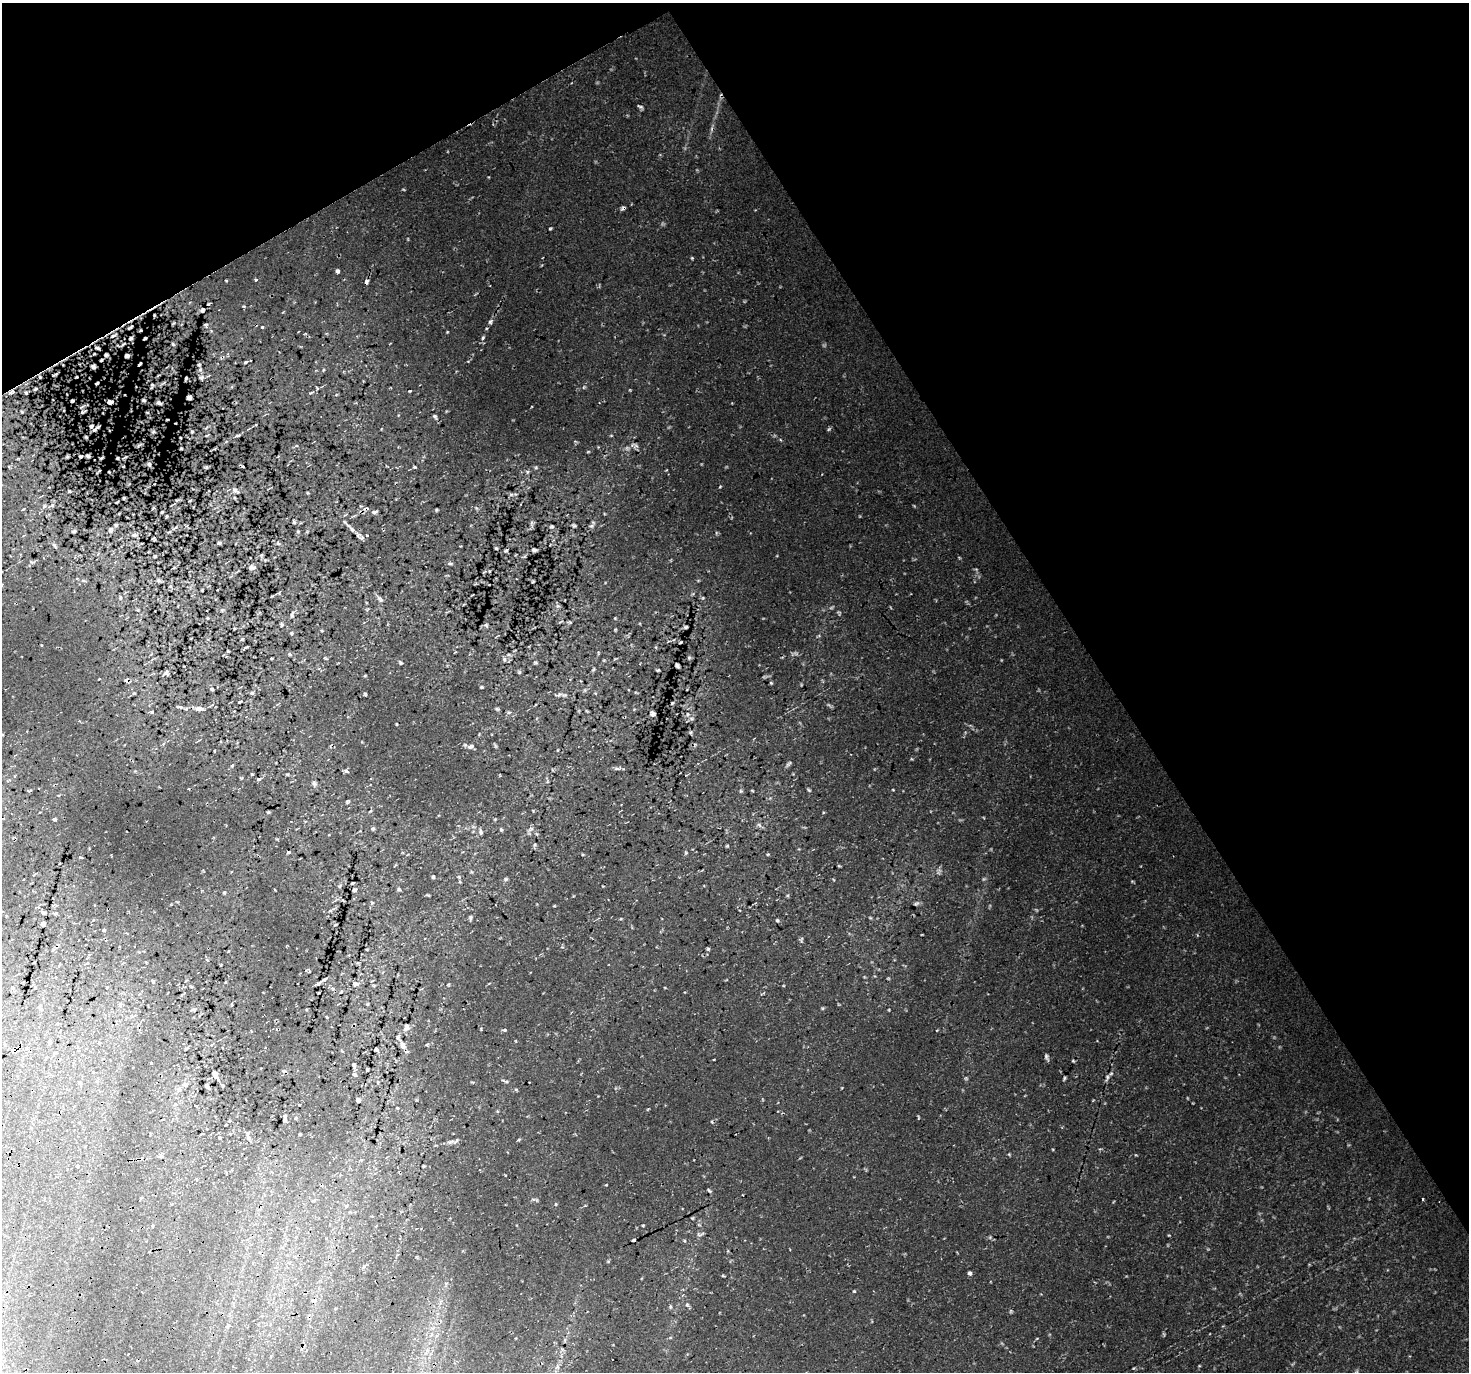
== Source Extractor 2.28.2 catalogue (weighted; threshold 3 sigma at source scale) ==
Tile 3 of 4 x 4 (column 3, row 1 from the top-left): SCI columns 2974-4440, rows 4310-5679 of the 5943 x 5816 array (HDU 1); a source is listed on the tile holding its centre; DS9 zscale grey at full resolution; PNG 1471 x 1374 px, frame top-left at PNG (2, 3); no overlay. Shown black and unused: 32% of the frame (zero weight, under 2 of 3 exposures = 3% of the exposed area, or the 3 px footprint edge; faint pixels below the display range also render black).
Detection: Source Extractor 2.28.2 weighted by HDU 2 'WHT'; one run over the whole footprint, this tile lists its part. Background 0.0633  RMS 0.015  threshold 0.0661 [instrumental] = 3 sigma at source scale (4.5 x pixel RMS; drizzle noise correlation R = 1.50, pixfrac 1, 0.0396/0.0396 arcsec/px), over >= 5 px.
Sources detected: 232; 28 cosmic-ray / hot-pixel residue — not listed; the other 204 listed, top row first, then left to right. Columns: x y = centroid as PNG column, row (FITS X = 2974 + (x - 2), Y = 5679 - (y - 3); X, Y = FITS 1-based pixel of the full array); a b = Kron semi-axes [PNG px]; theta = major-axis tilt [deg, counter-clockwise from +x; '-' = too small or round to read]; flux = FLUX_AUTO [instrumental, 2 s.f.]
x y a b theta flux
640 107 8 4 -25 2.6
550 229 5 3 - 1.4
692 258 5 3 - 1.5
337 271 5 4 - 2.7
256 280 4 3 - 2.2
366 282 6 5 - 3.4
202 310 6 5 - 2.7
490 322 7 5 74 3.1
206 325 7 4 89 2.1
130 327 5 2 - 2.1
262 327 3 3 - 1.4
447 332 4 3 - 1
483 337 6 4 72 2.5
131 338 5 3 - 2.2
173 344 6 3 -45 1.6
97 348 6 3 -19 2.3
106 355 5 5 - 2.8
127 356 4 3 - 3.1
245 362 5 3 - 2
199 365 4 4 - 1.6
93 367 5 4 - 3.5
323 370 5 3 - 1.3
55 375 8 2 35 2.1
40 377 5 4 - 1.9
201 377 7 6 - 3.7
35 389 5 3 - 2.1
11 392 9 6 23 4.2
26 393 4 3 - 1.7
189 397 5 4 - 3.6
143 400 5 3 - 1.7
110 402 6 4 -6 3.7
159 403 5 3 - 3.1
22 412 4 3 - 1.4
435 416 6 4 -40 2.3
91 426 5 5 - 3
96 428 10 3 37 4.4
828 429 6 4 47 2
153 432 5 4 - 1.8
192 432 3 2 - 1.6
237 436 6 3 2 2.2
611 436 5 3 - 1.2
86 437 4 3 - 1.7
780 440 4 4 - 1.7
636 445 9 4 -36 4
181 448 3 2 - 1.2
588 452 5 3 - 1.3
88 456 5 4 - 2.5
67 457 5 3 - 1.6
149 464 5 5 - 2.7
414 467 4 3 - 1.3
99 471 5 3 - 1.5
527 472 6 4 71 2.1
69 491 3 3 - 1.5
235 491 11 5 -33 3.8
511 494 7 4 0 2.6
124 498 3 2 - 1.4
52 505 5 5 - 2
476 508 6 4 -45 1.9
366 509 8 4 9 3.1
436 510 5 3 - 1.3
162 512 3 2 - 1.3
374 512 7 3 16 2.8
167 516 3 2 - 1.4
294 522 5 4 - 1.8
531 523 7 4 71 3
116 525 4 4 - 1.7
574 525 5 3 - 2.2
552 526 5 4 - 2
591 526 9 6 46 3.6
352 529 8 5 -50 3.9
110 530 7 5 69 3.1
74 531 4 3 - 2.1
134 535 8 5 0 3.2
362 538 8 6 44 3.5
154 539 4 3 - 1.6
219 543 4 4 - 2
278 543 6 5 - 2.3
54 545 7 4 -58 2.7
496 548 3 3 - 1.6
506 550 6 4 29 2.1
534 550 5 3 - 2.7
155 556 3 2 - 1.3
31 562 6 3 -18 2
450 563 6 4 -1 2.1
252 567 9 6 3 4.3
489 571 4 2 - 1.1
83 580 6 4 18 2
158 580 7 4 -31 2.1
533 581 4 2 - 1.2
202 590 3 2 - 1.1
120 597 7 3 83 2
380 599 11 5 -50 4.1
558 606 6 4 -18 2.2
292 614 11 4 81 2.9
570 622 6 3 -18 1.5
281 624 7 3 -89 1.7
486 625 6 4 -46 2
686 627 4 3 - 2.1
292 633 5 3 - 1.4
681 642 3 2 - 1.3
228 651 3 2 - 1.1
509 655 6 4 -19 1.8
689 658 6 5 - 1.9
504 659 7 5 -89 2.9
400 663 6 4 -45 1.9
535 663 6 3 19 1.5
677 666 5 3 - 3
658 670 3 2 - 1.5
166 673 5 4 - 2.9
365 676 5 3 - 1.2
771 683 4 4 - 1.7
481 687 4 3 - 1.6
212 689 4 3 - 1.6
252 693 5 4 - 1.7
365 694 5 3 - 1.6
564 695 8 4 0 2.8
239 702 4 2 - 1.2
672 703 4 3 - 1.4
199 708 11 6 -2 6.1
497 709 7 3 -36 1.8
152 712 4 4 - 1.8
653 714 5 4 - 3.2
687 714 8 5 71 3.6
691 732 5 4 - 1.9
470 746 9 6 19 4.9
789 764 11 3 40 2.7
232 766 6 3 56 1.6
617 769 6 4 -19 2.6
347 771 7 4 -27 2.8
252 774 3 3 - 2.3
287 774 5 3 - 1.4
259 779 5 3 - 1.7
314 783 7 6 - 3.2
809 790 7 3 -37 1.8
741 791 5 4 - 1.5
268 812 5 3 - 1.4
54 819 4 4 - 2.6
759 825 8 4 -37 2.8
373 829 5 4 - 2.1
531 829 7 6 - 3.9
501 830 5 4 - 1.7
481 832 9 4 -87 3.1
534 845 6 3 71 1.7
727 846 5 3 - 1.3
768 854 5 3 - 1.2
433 877 4 4 - 1.7
506 879 6 4 43 2.2
352 883 3 2 - 1.5
399 889 6 5 - 1.9
354 890 6 5 - 2.4
916 903 7 4 19 2.7
43 912 5 4 - 2
470 918 7 4 79 2.2
777 920 5 5 - 1.8
43 924 4 4 - 2.9
335 925 5 2 - 1.3
104 930 5 4 - 1.7
708 949 5 4 - 1.7
324 979 8 3 30 2.4
153 981 5 4 - 2.1
318 983 6 2 32 2.6
355 984 10 8 -9 5.7
107 987 3 2 - 1
332 988 6 4 -19 2.4
41 1010 5 3 - 1.6
193 1010 8 4 1 2.5
406 1027 11 8 61 5.8
504 1030 5 4 - 1.9
50 1042 7 3 90 2.2
99 1043 3 3 - 1.2
403 1045 14 8 -68 8.3
376 1050 6 3 -52 2.1
1046 1057 9 4 -70 3.2
1073 1061 5 3 - 1.6
151 1063 3 3 - 2.5
354 1065 7 5 -70 2.5
367 1069 3 2 - 1.7
355 1074 6 4 -40 2.4
215 1075 10 4 -63 4.3
1064 1078 5 3 - 2
1107 1078 10 5 82 3.7
79 1082 6 5 - 2.2
185 1084 7 5 -33 3.1
207 1086 5 3 - 2.7
358 1100 4 4 - 3.4
285 1118 7 3 -89 3.8
300 1134 3 3 - 1.1
249 1138 6 4 -89 2.8
450 1142 14 2 17 4
1009 1154 4 3 - 1.4
160 1156 5 5 - 2.4
77 1166 4 4 - 1.6
606 1185 3 2 - 0.95
314 1201 7 3 10 2.1
556 1204 5 3 - 1.4
346 1206 5 3 - 1.5
643 1225 4 3 - 1.1
970 1273 5 5 - 3.1
854 1291 4 3 - 1.4
687 1305 6 5 - 2.4
671 1306 7 3 -89 2
1011 1311 6 4 89 1.6
562 1349 6 4 -19 2.5
557 1367 7 6 - 4.2
Overlapping masked pixels (flux is a lower limit): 21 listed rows (the first 20) at x y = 366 282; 202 310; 130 327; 131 338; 97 348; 106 355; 127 356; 199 365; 93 367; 11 392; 189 397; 143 400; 110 402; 91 426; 96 428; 181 448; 88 456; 99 471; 366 509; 199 708
Isophote crosses this tile's border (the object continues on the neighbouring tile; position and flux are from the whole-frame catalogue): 1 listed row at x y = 557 1367
Unlisted compact peaks at least as high as the median listed source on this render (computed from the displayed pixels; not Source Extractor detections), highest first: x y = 536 467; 226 281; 893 790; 1169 1235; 243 306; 403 189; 912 759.